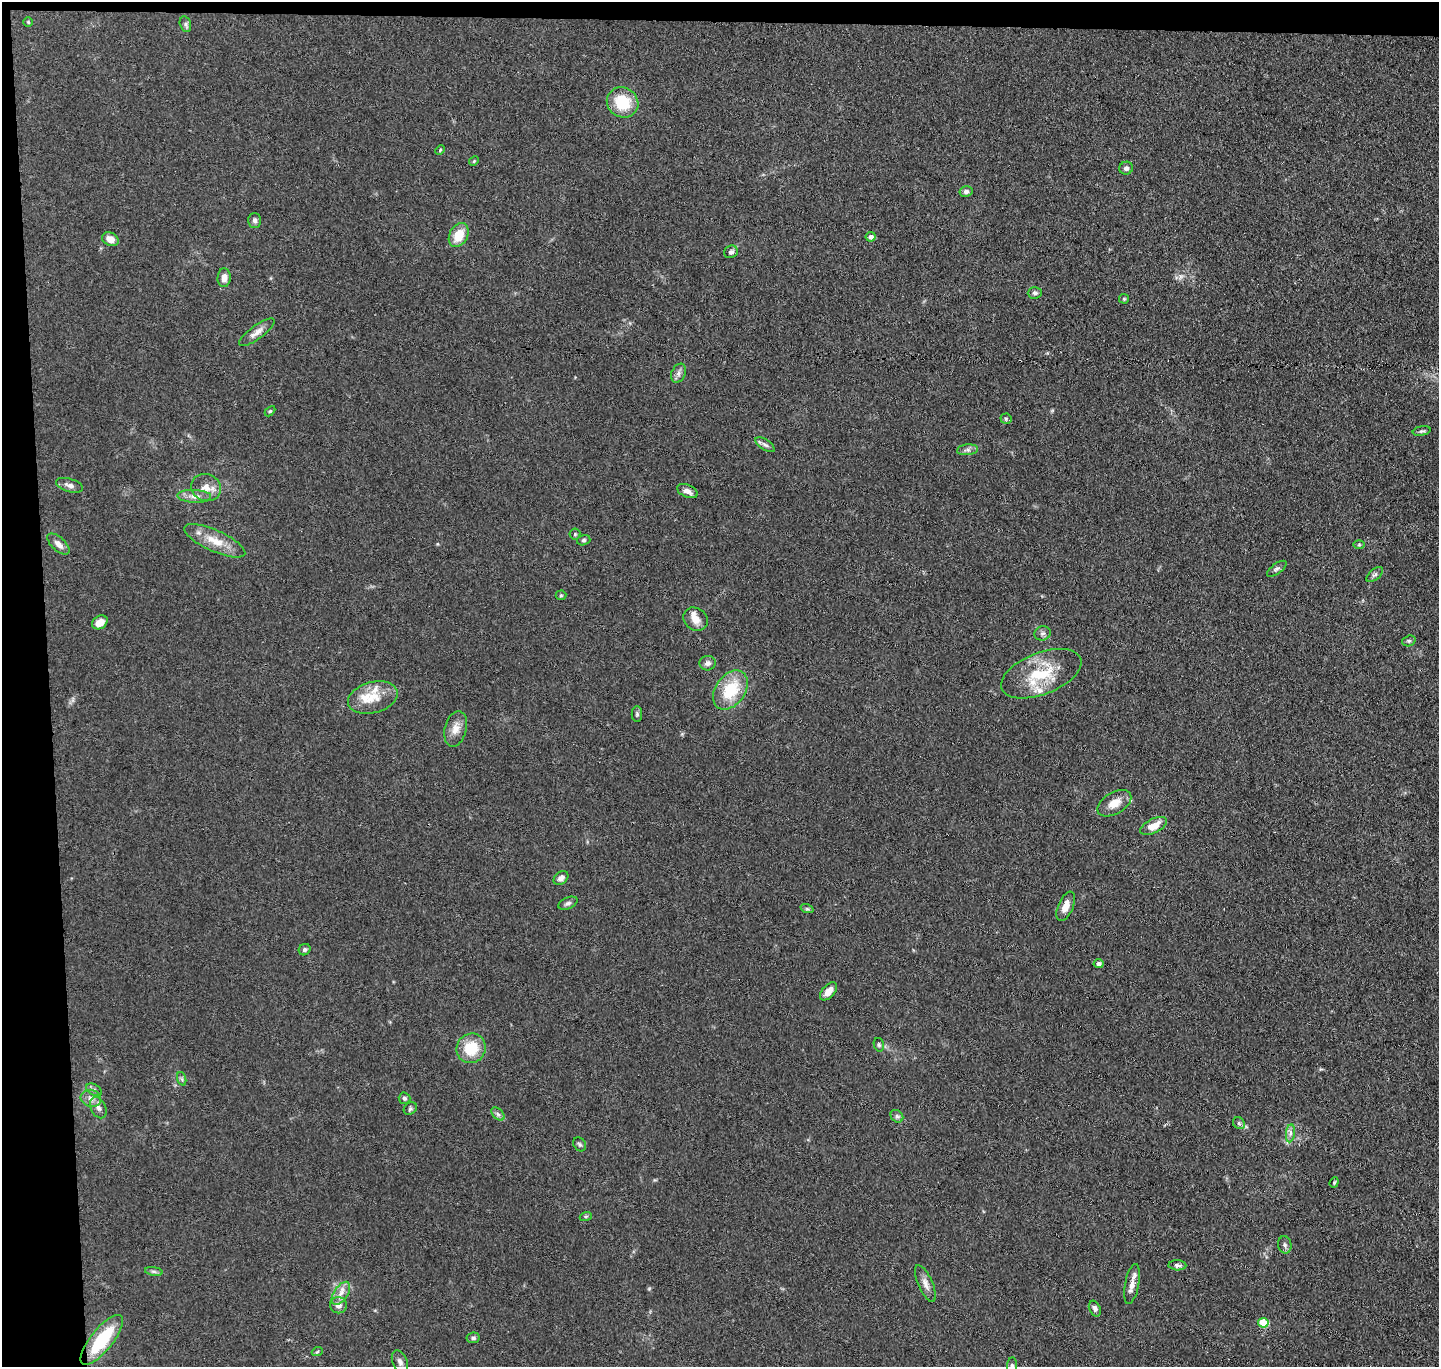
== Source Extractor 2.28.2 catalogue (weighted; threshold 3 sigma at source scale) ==
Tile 1 of 3 x 3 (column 1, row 1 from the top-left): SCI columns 57-1493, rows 2856-4220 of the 4423 x 4346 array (HDU 1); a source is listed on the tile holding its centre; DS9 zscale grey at full resolution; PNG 1441 x 1369 px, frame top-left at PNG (2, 2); each listed source drawn as its Kron ellipse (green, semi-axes under 4 px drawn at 4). Shown black and unused: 5% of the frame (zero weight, under 3 of 4 exposures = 5% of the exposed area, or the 3 px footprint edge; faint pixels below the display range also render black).
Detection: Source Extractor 2.28.2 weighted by HDU 2 'WHT'; one run over the whole footprint, this tile lists its part. Background 0.0905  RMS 0.0073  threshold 0.0327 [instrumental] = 3 sigma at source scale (4.5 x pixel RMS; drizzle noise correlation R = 1.50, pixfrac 1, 0.05/0.05 arcsec/px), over >= 5 px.
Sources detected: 85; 3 inside a brighter listed object's ellipse — not listed separately; the other 82 listed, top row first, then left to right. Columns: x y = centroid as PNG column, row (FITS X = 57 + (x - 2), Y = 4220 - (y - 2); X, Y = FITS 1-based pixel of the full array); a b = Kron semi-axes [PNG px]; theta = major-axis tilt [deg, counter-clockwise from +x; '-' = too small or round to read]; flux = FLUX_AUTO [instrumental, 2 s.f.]
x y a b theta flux
28 22 4 4 - 0.72
185 24 8 5 -75 1.8
623 102 16 14 -34 26
440 150 5 3 - 0.68
474 161 5 4 - 0.73
1126 168 7 6 - 2.3
966 191 6 5 - 2.2
254 220 7 6 - 2.1
459 235 13 9 62 13
871 237 5 5 - 2.4
110 239 8 6 -28 6
731 252 7 6 - 2.4
224 278 9 6 86 4.2
1035 293 7 5 3 2.1
1124 299 5 5 - 0.95
257 332 21 6 36 5.3
679 373 10 7 66 2.8
270 411 6 4 44 0.88
1006 419 5 5 - 1
1422 431 9 4 10 1.4
765 445 11 5 -33 2.2
967 450 10 5 6 2.3
70 485 14 6 -17 3.4
206 487 15 13 -24 8.1
687 491 11 6 -22 4
194 496 17 6 -2 5
575 534 5 5 - 1
584 540 7 5 15 1.4
215 541 33 10 -24 14
58 544 14 6 -43 4.5
1359 545 6 4 1 0.88
1277 569 11 5 37 2
1375 575 10 5 40 1.8
561 595 5 5 - 0.95
695 619 13 11 -36 6.3
100 622 8 6 33 7
1042 633 8 7 - 2
1409 641 7 5 19 1.3
708 663 8 7 - 2.7
1041 674 42 21 21 33
730 690 22 14 54 30
373 698 25 15 15 17
637 714 8 5 -90 1.4
456 729 18 11 75 7.2
1114 803 18 10 30 9.3
1153 826 14 7 27 9.3
561 878 8 6 40 3.2
568 903 10 5 23 2.1
1066 906 15 7 67 5.9
807 909 6 4 -18 1.1
305 950 6 5 - 1.7
1099 964 5 4 - 2.7
828 991 11 6 48 5.9
879 1045 7 5 -76 1.2
471 1048 15 14 - 21
182 1079 7 4 -71 1.3
94 1090 8 5 -29 1.9
91 1098 10 8 -17 4.5
404 1098 6 5 - 1.5
98 1108 11 7 -63 3.7
410 1109 7 5 39 1.5
498 1114 8 5 -45 1.9
897 1116 7 5 -43 1.7
1239 1123 6 5 - 1.3
1290 1133 9 4 82 2.3
580 1144 7 6 - 1.5
1334 1182 5 4 - 0.92
586 1216 6 4 19 0.94
1285 1245 9 6 -78 2.1
1177 1265 9 5 -2 2
154 1271 9 4 -9 1.5
925 1284 20 7 -66 4.9
1132 1284 20 7 79 5.8
341 1293 13 7 56 5
338 1305 8 8 - 4.2
1095 1309 8 5 -65 2.2
1263 1323 5 5 - 27
473 1338 7 5 10 1.5
102 1340 31 11 51 39
317 1352 5 3 - 0.74
400 1362 12 7 -68 3
1012 1366 8 5 84 1.5
Isophote crosses this tile's border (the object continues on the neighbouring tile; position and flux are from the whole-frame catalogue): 1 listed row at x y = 1012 1366